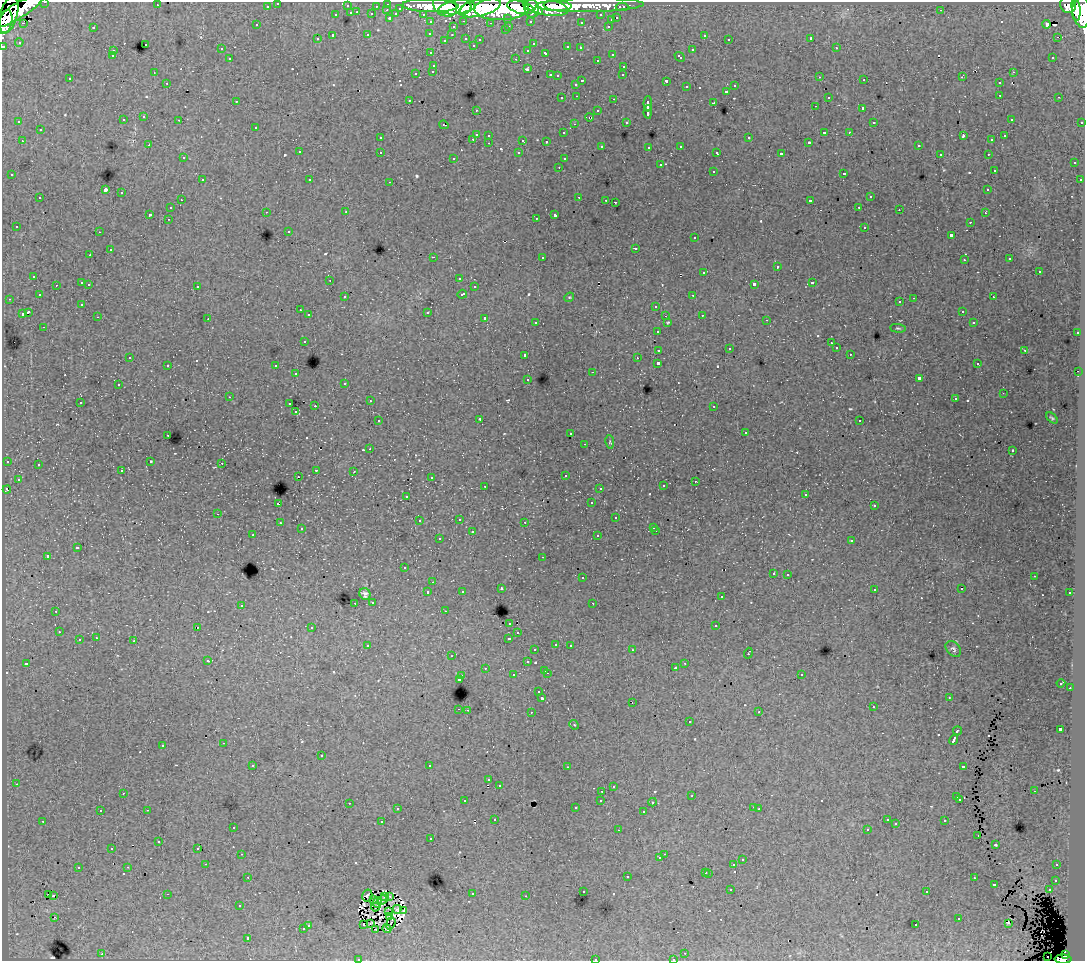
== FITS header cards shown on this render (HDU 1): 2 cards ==
NAXIS1  =                 1083
NAXIS2  =                  959

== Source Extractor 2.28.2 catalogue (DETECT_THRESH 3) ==
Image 1083 x 959 px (HDU 1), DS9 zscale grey, 1 PNG px = 1 image px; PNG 1087 x 963 px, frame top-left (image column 1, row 959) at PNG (2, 2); each listed source drawn as its Kron ellipse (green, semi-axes under 4 px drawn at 4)
Background 89.3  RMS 0.81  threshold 2.44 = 3 sigma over >= 5 px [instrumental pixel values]
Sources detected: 615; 15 with non-positive FLUX_AUTO (blend fragments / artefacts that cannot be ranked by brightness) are neither listed nor drawn; of the other 600, the 500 brightest by FLUX_AUTO listed and drawn (100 fainter detections omitted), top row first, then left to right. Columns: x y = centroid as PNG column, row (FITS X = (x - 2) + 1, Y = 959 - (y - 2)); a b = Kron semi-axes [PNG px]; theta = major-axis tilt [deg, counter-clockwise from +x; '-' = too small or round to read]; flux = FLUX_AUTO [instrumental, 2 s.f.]
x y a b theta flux
45 2 3 2 - 2700
278 3 3 3 - 1800
388 4 3 3 - 4200
157 5 3 2 - 76
590 5 54 7 1 140000
1068 5 8 7 - 79000
267 6 3 3 - 1100
347 6 3 3 - 810
376 6 3 2 - 850
430 6 28 6 -2 210000
445 6 13 10 -38 140000
558 6 14 5 -3 120000
457 7 18 6 7 240000
521 7 14 6 -14 210000
546 7 23 8 -10 240000
622 7 6 3 0 2600
400 8 3 3 - 710
480 8 21 8 13 360000
466 9 7 4 51 77000
502 9 27 11 1 600000
532 9 9 7 -87 160000
1080 9 18 8 -80 400000
387 10 3 2 - 230
941 10 3 3 - 110
17 11 30 7 31 270000
538 11 4 3 - 63000
1076 11 10 4 90 130000
357 12 3 2 - 290
351 13 3 3 - 570
372 14 3 3 - 830
396 14 4 3 - 790
423 14 3 2 - 1600
9 15 19 8 75 200000
336 15 3 3 - 420
601 15 3 3 - 1200
390 18 3 3 - 1300
508 18 3 3 - 1000
617 18 3 3 - 620
611 20 3 3 - 270
464 21 3 2 - 260
530 21 3 3 - 990
5 22 12 6 75 180000
431 22 3 3 - 2000
581 22 3 3 - 110
23 23 3 2 - 200
491 23 3 2 - 60
1047 24 4 3 - 730
257 25 3 2 - 95
509 26 3 2 - 300
608 26 3 2 - 380
93 27 3 3 - 500
453 27 3 3 - 380
505 30 3 3 - 170
430 33 3 3 - 160
368 35 3 3 - 290
452 35 3 2 - 170
704 35 3 3 - 210
333 36 3 3 - 1000
1057 37 2 2 - 150
466 38 3 3 - 320
811 38 3 3 - 17000
317 39 3 3 - 190
729 39 3 2 - 120
445 40 3 3 - 76
480 40 3 3 - 100
19 42 4 3 - 64
145 44 3 3 - 270
533 44 3 3 - 120
473 45 3 2 - 82
3 46 3 3 - 4000
568 47 4 3 - 580
580 48 3 3 - 180
836 48 3 2 - 280
221 49 3 3 - 170
528 50 3 3 - 130
692 50 3 3 - 340
113 51 3 3 - 290
431 53 3 3 - 240
546 53 4 3 - 400
612 54 3 3 - 280
112 56 3 3 - 150
680 57 6 3 -43 470
1053 57 3 2 - 180
230 59 3 3 - 280
516 59 3 2 - 400
597 60 3 3 - 210
434 65 3 3 - 340
624 66 3 2 - 190
527 69 3 3 - 89
433 71 3 3 - 310
154 72 3 2 - 62
1013 72 3 2 - 300
416 73 3 3 - 560
550 75 3 2 - 450
623 75 3 2 - 82
557 76 3 3 - 140
820 77 3 3 - 110
962 77 3 3 - 68
70 79 3 3 - 140
864 80 3 2 - 160
582 81 3 2 - 500
666 81 3 3 - 1000
167 83 3 2 - 210
999 83 3 3 - 150
576 84 3 3 - 340
735 86 3 3 - 310
687 87 3 3 - 190
726 91 3 3 - 310
1000 95 3 2 - 300
577 96 3 2 - 260
828 97 3 3 - 160
1059 97 3 2 - 170
562 98 3 2 - 180
614 99 3 2 - 420
409 100 3 3 - 210
236 101 3 2 - 120
714 103 3 3 - 870
648 104 8 3 89 2000
815 106 3 2 - 130
863 108 3 3 - 1100
476 110 3 3 - 68
598 111 3 3 - 260
648 112 6 3 89 1700
144 117 3 3 - 270
589 117 4 3 - 120
1011 119 3 3 - 140
123 120 3 3 - 240
179 120 3 2 - 200
19 122 3 3 - 180
626 122 3 3 - 160
874 122 3 3 - 120
1082 122 3 3 - 610
574 124 3 2 - 160
444 125 5 2 - 76
256 127 3 3 - 260
40 130 3 3 - 280
824 132 3 3 - 600
849 132 3 2 - 310
564 133 3 3 - 130
476 134 3 3 - 630
489 135 3 3 - 230
963 136 4 2 - 500
1005 136 3 3 - 130
380 138 3 3 - 220
749 138 3 3 - 280
473 139 3 2 - 250
523 140 3 3 - 620
992 140 3 3 - 120
22 141 3 2 - 310
546 141 3 3 - 120
809 142 3 3 - 67
489 143 3 2 - 210
149 145 3 2 - 190
602 146 3 3 - 140
681 146 3 3 - 270
918 146 3 3 - 200
649 147 3 3 - 190
299 152 3 3 - 340
380 152 3 3 - 280
717 152 4 3 - 210
519 153 3 3 - 190
781 154 4 3 - 1500
940 154 3 2 - 120
988 154 3 2 - 280
183 158 3 3 - 160
454 158 3 3 - 150
564 159 3 3 - 150
1074 163 3 3 - 210
660 165 3 3 - 420
559 167 3 2 - 110
994 170 3 3 - 130
713 171 3 3 - 230
843 173 3 3 - 240
12 175 3 3 - 230
202 180 3 2 - 280
310 180 3 3 - 120
1080 180 3 2 - 120
390 182 3 2 - 310
105 190 4 3 - 6700
988 190 3 3 - 150
121 193 3 3 - 230
579 197 3 2 - 310
870 197 3 3 - 320
40 198 3 3 - 380
181 200 2 2 - 140
606 200 3 2 - 100
810 201 4 3 - 880
615 202 3 3 - 570
859 207 3 3 - 170
171 208 3 3 - 230
899 210 2 2 - 130
266 212 3 2 - 270
346 212 3 3 - 160
985 213 3 2 - 74
150 214 3 3 - 1100
555 215 4 3 - 1500
536 218 3 2 - 120
168 219 3 2 - 240
970 222 3 2 - 220
16 226 3 3 - 120
865 227 3 3 - 430
289 231 3 3 - 130
99 232 3 2 - 130
951 235 3 3 - 1000
694 238 3 3 - 92
635 248 3 3 - 440
110 250 3 3 - 350
90 255 3 3 - 160
433 257 3 2 - 580
542 257 3 3 - 330
1010 259 3 3 - 160
964 260 3 3 - 150
777 267 3 3 - 520
1039 271 3 3 - 490
704 272 3 3 - 370
34 276 3 3 - 220
459 278 3 3 - 140
330 280 3 2 - 89
82 283 3 3 - 650
812 283 3 3 - 360
89 284 3 2 - 300
754 284 4 3 - 1500
56 285 3 2 - 130
197 286 3 3 - 330
474 287 3 3 - 160
462 294 5 3 - 260
39 295 3 3 - 160
693 295 3 2 - 220
345 297 3 3 - 160
569 297 5 4 - 60
993 297 3 2 - 120
914 298 3 2 - 320
9 299 3 2 - 150
900 302 3 3 - 150
82 304 3 3 - 130
656 306 3 3 - 410
300 310 3 2 - 100
962 311 3 3 - 210
28 312 4 3 - 1000
427 312 3 3 - 540
22 314 4 3 - 520
309 315 3 3 - 310
702 315 3 3 - 210
665 316 3 2 - 60
98 317 3 2 - 110
485 318 3 3 - 390
208 319 3 2 - 67
767 320 3 2 - 76
536 322 3 3 - 240
668 322 4 3 - 60
974 323 3 3 - 130
44 327 3 2 - 250
898 328 8 4 -6 98
658 331 3 3 - 250
1077 333 3 3 - 390
304 341 3 3 - 240
831 343 3 2 - 100
836 348 3 3 - 180
729 349 3 3 - 84
659 350 4 3 - 790
1025 350 3 3 - 340
850 354 3 2 - 150
525 355 3 3 - 270
130 357 3 2 - 83
637 358 3 2 - 79
658 363 3 3 - 2200
977 364 3 3 - 160
168 365 3 3 - 300
276 366 3 3 - 360
1078 371 2 2 - 120
593 372 3 2 - 620
296 374 3 2 - 180
528 379 3 3 - 200
919 379 4 3 - 2200
345 383 3 3 - 190
118 385 3 2 - 240
1003 393 3 2 - 89
229 397 3 2 - 68
955 399 3 3 - 83
370 401 3 2 - 190
80 402 3 2 - 180
290 404 3 3 - 460
315 406 2 2 - 430
714 406 3 3 - 140
296 412 3 3 - 190
1052 418 7 4 -41 89
480 419 3 3 - 72
378 421 3 3 - 150
860 421 3 3 - 130
746 433 3 2 - 69
571 434 3 3 - 220
168 435 3 2 - 190
610 442 7 4 -81 76
585 444 3 2 - 170
370 449 3 2 - 130
1012 451 3 3 - 150
7 461 3 3 - 84
151 461 3 2 - 60
222 463 3 2 - 120
38 465 3 3 - 180
316 470 3 3 - 310
122 471 3 3 - 130
354 471 3 2 - 110
565 475 3 3 - 180
298 477 2 2 - 170
431 477 3 3 - 170
18 479 3 2 - 110
695 481 3 2 - 140
485 486 3 2 - 270
663 486 3 3 - 250
600 489 4 2 - 170
7 490 4 3 - 350
806 494 3 3 - 200
407 496 3 3 - 190
591 503 3 3 - 130
278 504 3 3 - 1200
874 506 3 3 - 160
218 514 3 2 - 250
616 518 3 3 - 340
459 519 3 2 - 410
419 521 3 2 - 95
525 522 3 3 - 200
280 523 3 3 - 290
654 527 3 3 - 180
301 529 3 2 - 91
656 531 3 2 - 230
472 532 3 3 - 630
253 535 3 2 - 250
598 536 3 3 - 280
439 539 3 3 - 270
852 540 3 3 - 210
77 548 4 3 - 690
47 556 3 3 - 1400
543 557 3 2 - 230
404 568 3 3 - 210
773 573 3 3 - 160
788 574 3 3 - 180
1034 576 3 2 - 63
582 578 3 3 - 250
433 582 3 2 - 150
501 589 3 3 - 250
874 589 3 3 - 200
962 589 3 2 - 85
462 591 3 3 - 210
428 592 3 3 - 400
1070 593 3 3 - 250
365 594 6 5 - 200
721 597 3 3 - 210
373 602 3 3 - 190
355 603 3 2 - 150
593 603 3 2 - 95
241 605 3 3 - 170
56 611 3 3 - 150
445 611 3 2 - 150
510 623 3 3 - 210
716 626 3 3 - 640
197 627 3 2 - 180
312 627 3 3 - 380
59 632 3 3 - 200
518 633 3 3 - 200
96 638 3 2 - 210
509 638 3 3 - 410
79 640 3 3 - 510
134 641 3 3 - 500
556 644 3 3 - 180
570 645 3 2 - 180
368 646 4 3 - 350
953 649 9 6 -48 160
535 650 3 3 - 190
632 650 3 3 - 160
748 653 5 3 - 500
451 656 3 2 - 130
208 661 4 3 - 70
527 662 3 3 - 270
26 663 3 3 - 150
685 663 3 2 - 260
485 668 3 2 - 170
675 668 3 3 - 150
545 670 3 2 - 330
547 673 3 2 - 410
801 674 3 3 - 300
513 675 3 3 - 240
462 676 3 2 - 370
459 679 3 3 - 970
1061 683 4 3 - 120
1070 688 2 2 - 230
539 692 3 3 - 250
949 697 3 2 - 82
542 698 3 3 - 1400
632 702 3 2 - 130
873 707 3 3 - 170
459 709 3 2 - 230
467 710 3 2 - 210
531 712 3 2 - 300
759 712 3 3 - 74
690 722 3 3 - 320
574 725 5 4 - 81
1060 729 4 3 - 1700
957 731 5 3 - 650
954 740 5 3 - 2400
224 743 3 2 - 300
163 745 3 3 - 370
321 756 3 3 - 380
253 765 3 3 - 170
429 766 3 3 - 2000
963 766 4 3 - 610
567 767 3 2 - 130
489 780 3 3 - 150
16 784 3 2 - 290
499 785 3 3 - 190
613 786 3 3 - 260
602 791 3 2 - 180
1034 791 3 2 - 57
123 793 3 2 - 66
692 796 3 3 - 200
957 797 3 3 - 330
960 799 3 3 - 160
601 800 3 3 - 310
465 801 3 3 - 160
653 802 4 4 - 75
349 803 3 2 - 330
753 807 3 2 - 160
576 808 3 3 - 110
397 809 3 3 - 180
759 809 3 2 - 58
147 810 3 2 - 370
100 811 3 2 - 150
644 812 3 3 - 360
495 819 3 3 - 160
887 820 3 3 - 140
43 821 3 2 - 67
945 821 3 3 - 240
382 822 3 3 - 750
896 824 3 3 - 110
233 827 3 3 - 200
867 829 3 3 - 210
618 830 3 2 - 62
978 835 3 2 - 87
431 838 3 2 - 87
159 842 3 2 - 130
995 845 3 2 - 57
112 848 3 2 - 94
198 848 3 2 - 110
242 854 3 2 - 210
664 854 3 2 - 210
660 858 3 3 - 130
742 860 3 3 - 260
206 864 3 2 - 74
734 865 3 3 - 910
1057 865 3 3 - 170
128 867 3 2 - 170
78 868 3 3 - 460
706 872 3 3 - 360
709 873 3 3 - 300
627 876 3 3 - 520
248 877 3 2 - 230
974 878 3 2 - 160
1056 880 3 3 - 190
994 884 3 3 - 520
731 890 3 2 - 130
1049 890 3 3 - 210
583 891 3 3 - 160
927 892 3 2 - 130
167 894 3 2 - 650
472 894 3 2 - 320
48 895 4 2 - 300
53 895 3 2 - 79
367 896 6 5 - 92
385 896 3 3 - 140
390 896 3 3 - 77
526 896 3 2 - 110
373 899 3 2 - 85
383 900 5 3 - 150
377 903 5 3 - 150
240 906 3 3 - 190
375 907 4 2 - 92
397 909 4 4 - 150
403 911 4 3 - 140
388 912 2 2 - 68
390 916 4 3 - 88
55 917 3 3 - 87
959 919 3 3 - 540
370 923 3 2 - 83
391 923 6 2 72 73
1008 923 3 2 - 68
308 925 3 3 - 360
364 925 3 2 - 96
916 925 3 3 - 210
303 929 3 3 - 460
376 929 3 2 - 85
387 929 4 3 - 91
248 938 3 3 - 890
685 953 3 2 - 83
102 954 3 2 - 320
1066 955 4 3 - 36000
1048 956 2 2 - 200
358 959 3 2 - 170
595 959 3 2 - 330
673 959 3 2 - 74
1063 959 8 4 -1 79000
At the frame edge (FLAGS 8, measured only in part): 8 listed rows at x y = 45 2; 278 3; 5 22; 3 46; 358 959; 595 959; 673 959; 1063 959
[100 fainter detections neither listed nor drawn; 15 non-positive-flux detections neither listed nor drawn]